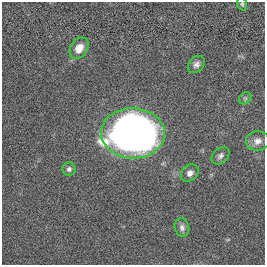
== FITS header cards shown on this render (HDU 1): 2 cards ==
NAXIS1  =                  263
NAXIS2  =                  263

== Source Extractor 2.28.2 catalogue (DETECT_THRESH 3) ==
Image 263 x 263 px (HDU 1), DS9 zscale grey, 1 PNG px = 1 image px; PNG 267 x 267 px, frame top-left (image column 1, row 263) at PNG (2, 2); each listed source drawn as its Kron ellipse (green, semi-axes under 4 px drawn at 4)
Background 0.00258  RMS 0.029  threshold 0.0858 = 3 sigma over >= 5 px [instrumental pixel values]
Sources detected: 10; all 10 listed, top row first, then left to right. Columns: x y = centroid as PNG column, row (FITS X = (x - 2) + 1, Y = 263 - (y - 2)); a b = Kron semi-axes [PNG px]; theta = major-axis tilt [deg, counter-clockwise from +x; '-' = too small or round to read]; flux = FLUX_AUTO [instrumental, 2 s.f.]
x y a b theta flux
242 4 7 5 -73 3.2
79 48 11 8 57 22
196 64 10 7 47 7.8
245 98 7 5 44 3.7
133 133 32 25 -2 1300
258 141 11 10 - 14
220 156 10 7 43 6.7
69 169 6 6 - 6
190 173 10 7 42 9.2
182 228 9 7 -75 7.5
At the frame edge (FLAGS 8, measured only in part): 1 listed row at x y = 242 4